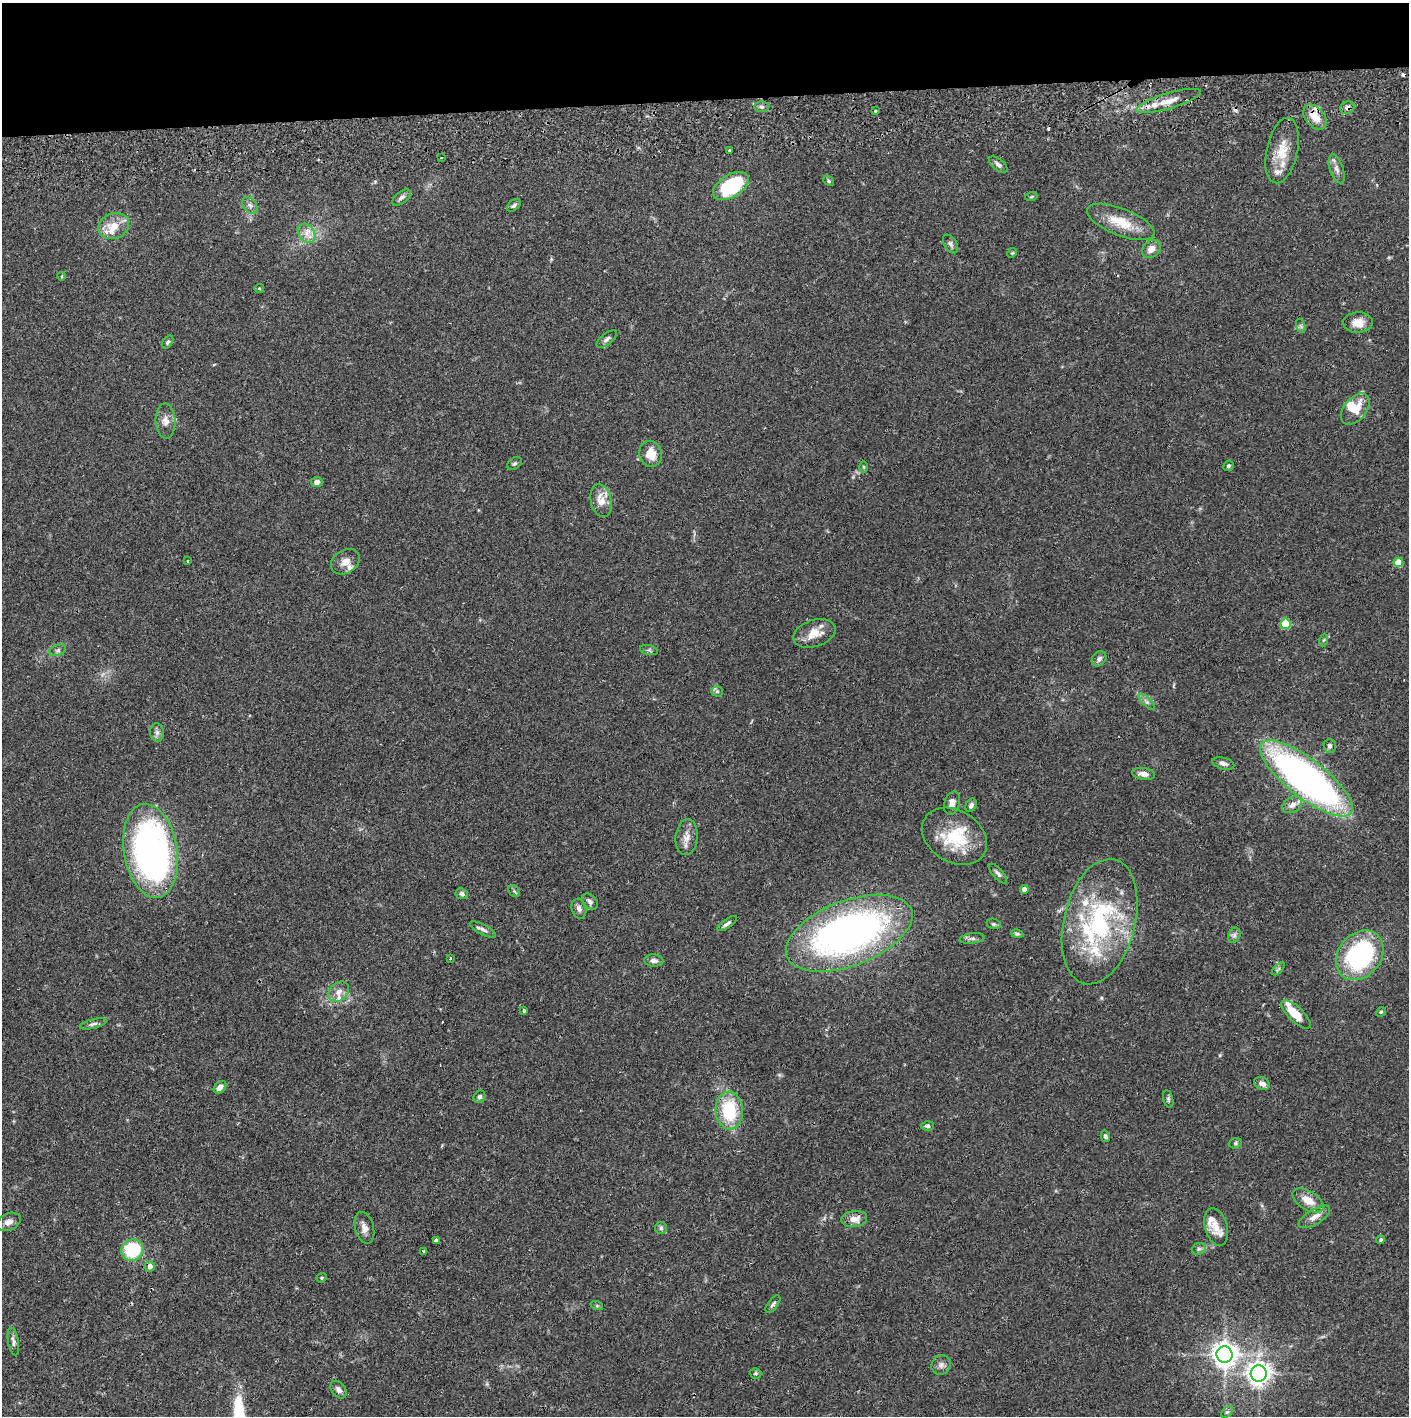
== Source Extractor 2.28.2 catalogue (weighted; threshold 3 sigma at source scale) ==
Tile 2 of 3 x 3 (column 2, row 1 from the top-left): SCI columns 1410-2816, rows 2886-4299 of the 4229 x 4357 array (HDU 1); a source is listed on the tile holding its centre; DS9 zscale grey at full resolution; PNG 1411 x 1418 px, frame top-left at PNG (2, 3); each listed source drawn as its Kron ellipse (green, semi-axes under 4 px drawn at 4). Shown black and unused: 7% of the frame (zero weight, under 2 of 3 exposures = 3% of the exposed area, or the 3 px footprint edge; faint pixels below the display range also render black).
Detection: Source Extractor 2.28.2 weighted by HDU 2 'WHT'; one run over the whole footprint, this tile lists its part. Background 0.0681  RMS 0.0049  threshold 0.0219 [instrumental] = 3 sigma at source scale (4.5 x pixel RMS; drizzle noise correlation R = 1.50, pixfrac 1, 0.05/0.05 arcsec/px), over >= 5 px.
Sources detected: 131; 2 inside a brighter object's white glare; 4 cosmic-ray / hot-pixel residue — neither listed nor drawn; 13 inside a brighter listed object's ellipse — not listed separately; the other 112 listed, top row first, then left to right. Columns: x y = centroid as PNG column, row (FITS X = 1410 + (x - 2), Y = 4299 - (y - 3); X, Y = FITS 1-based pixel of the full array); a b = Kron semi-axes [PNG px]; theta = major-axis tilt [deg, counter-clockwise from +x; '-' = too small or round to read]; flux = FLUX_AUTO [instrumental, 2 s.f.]
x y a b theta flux
1169 101 34 7 16 8
762 107 7 5 -1 1.1
1347 107 7 6 - 1.7
875 111 3 3 - 0.9
1315 117 14 9 -50 7.2
729 150 3 2 - 0.6
1282 151 33 15 78 12
441 158 3 2 - 0.44
998 164 11 6 -39 1.6
1337 169 15 6 -71 2.5
828 181 6 4 -42 0.77
731 186 20 11 31 39
401 197 10 6 39 1.8
1031 197 6 4 19 0.63
250 205 9 6 -50 1.6
514 205 8 5 39 1.2
1121 222 36 13 -21 13
114 226 16 12 24 8.5
307 233 10 7 -52 3.4
950 244 10 6 -58 1.5
1151 249 10 8 44 3.7
1012 253 5 4 - 0.49
62 276 4 3 - 0.39
259 288 5 4 - 0.53
1358 323 15 10 2 5.9
1301 326 7 4 -71 0.96
607 339 12 5 36 1.5
168 342 7 4 53 0.87
1355 409 18 11 50 9.8
166 421 18 10 -88 3.9
651 454 13 11 -77 7.2
515 463 8 5 36 1
1228 466 5 5 - 0.9
864 467 5 3 - 0.59
317 482 5 5 - 2.2
601 500 17 10 -78 6.3
188 561 3 2 - 0.42
345 562 15 11 33 4.2
1398 562 5 4 - 11
1285 624 5 5 - 19
814 633 22 13 17 7
1324 640 6 4 70 0.72
58 650 8 5 20 1.3
649 650 9 5 -11 0.94
1099 659 8 6 48 2
717 691 5 5 - 0.71
1147 702 10 4 -45 1.3
157 732 9 7 -89 1.7
1330 746 7 6 - 1.3
1223 763 11 5 -14 1.8
1143 774 11 6 -12 2.9
1306 778 57 19 -38 230
952 803 12 7 71 3
971 805 7 5 62 1.5
1292 805 10 7 31 2.8
954 836 35 26 -32 23
687 837 18 11 84 4.5
151 851 47 27 -80 190
998 874 12 5 -48 1.5
1024 889 4 4 - 3.8
514 891 6 5 - 0.7
462 894 6 5 - 1.2
590 901 9 6 -46 1.7
579 909 10 7 -75 2
1100 922 64 35 76 70
727 923 11 4 36 1.5
994 924 7 5 -15 0.94
483 929 14 5 -28 1.7
849 933 66 32 21 210
1017 934 6 4 -12 0.8
1234 935 8 6 69 1.3
972 938 12 5 7 1.6
1360 955 27 21 50 66
450 958 3 3 - 0.9
654 961 10 6 -3 1.8
1278 969 8 4 45 0.76
339 992 11 8 44 3.3
524 1011 3 3 - 0.74
1381 1012 5 4 - 0.7
1296 1014 19 7 -43 8.3
93 1024 14 4 13 1.6
1262 1083 8 6 -25 2.2
220 1087 7 5 43 3.1
479 1097 6 5 - 1.2
1168 1099 9 5 -77 0.92
729 1110 19 13 -87 25
928 1126 6 5 - 1.2
1105 1136 6 4 -75 1.2
1235 1143 6 5 - 0.8
1308 1200 17 9 -32 6.6
1314 1217 18 7 31 3.9
854 1219 13 8 7 4.1
9 1222 13 8 23 2.6
1216 1227 19 11 -74 7.2
364 1228 16 9 -75 3.3
661 1228 6 6 - 1.1
436 1240 4 3 - 3.8
1381 1240 4 4 - 0.71
1199 1249 7 5 21 1.2
132 1250 11 10 - 31
424 1251 3 3 - 0.7
150 1266 5 5 - 3.2
322 1278 5 4 - 0.62
773 1304 10 5 52 1.2
597 1306 6 4 -19 0.6
13 1342 14 5 -80 1.7
1224 1354 8 8 - 400
941 1365 10 9 - 2.2
756 1373 6 5 - 0.75
1259 1374 8 8 - 320
339 1390 10 6 -51 1.9
1227 1412 7 4 44 0.96
Overlapping masked pixels (flux is a lower limit): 3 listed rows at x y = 1169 101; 1347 107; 1315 117